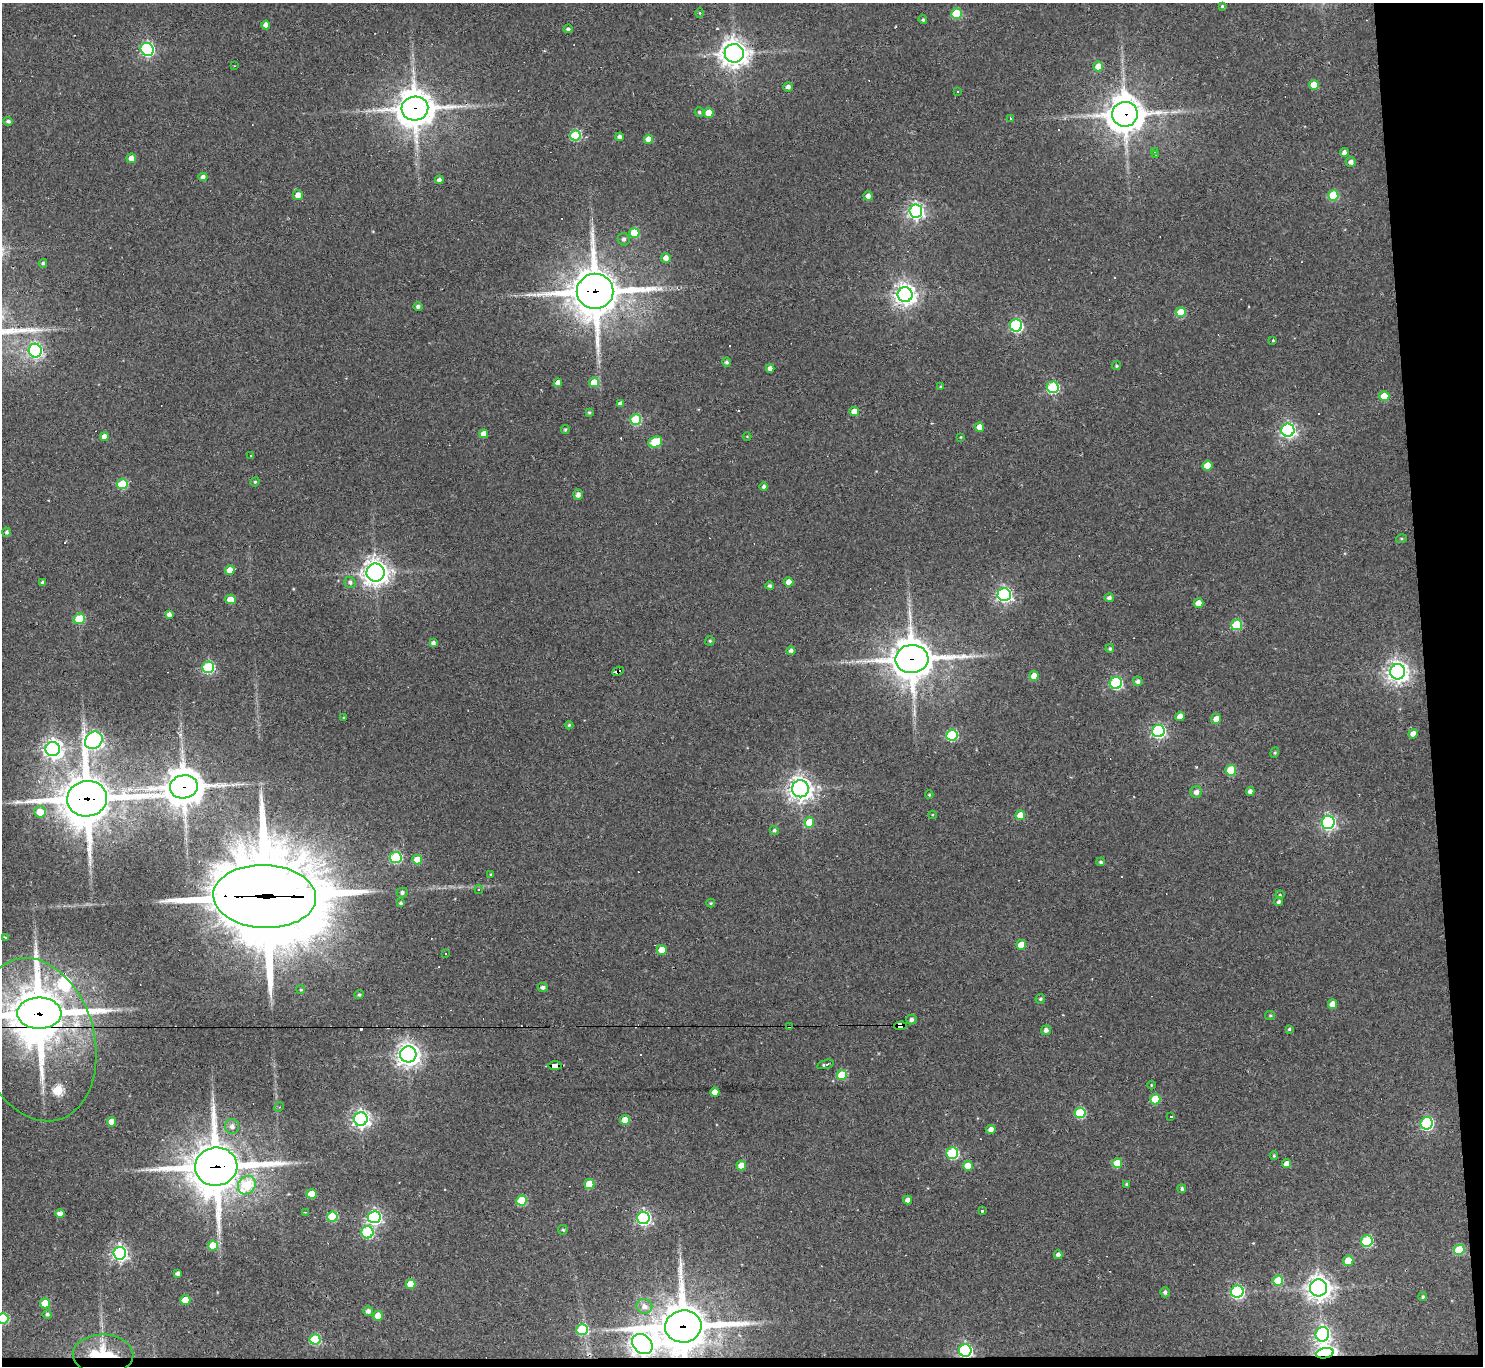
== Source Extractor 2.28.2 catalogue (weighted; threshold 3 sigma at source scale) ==
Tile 9 of 3 x 3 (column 3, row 3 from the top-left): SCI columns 2963-4443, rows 203-1566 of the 4443 x 4419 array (HDU 1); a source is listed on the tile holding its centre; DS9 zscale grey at full resolution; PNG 1485 x 1368 px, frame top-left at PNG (2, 3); each listed source drawn as its Kron ellipse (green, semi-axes under 4 px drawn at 4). Shown black and unused: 5% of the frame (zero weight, under 2 of 3 exposures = <1% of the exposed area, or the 3 px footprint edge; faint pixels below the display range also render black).
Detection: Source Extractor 2.28.2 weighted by HDU 2 'WHT'; one run over the whole footprint, this tile lists its part. Background 0.18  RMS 0.0085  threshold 0.0381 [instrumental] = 3 sigma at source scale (4.5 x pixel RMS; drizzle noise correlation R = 1.50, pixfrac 1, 0.05/0.05 arcsec/px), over >= 5 px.
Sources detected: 231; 1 too faint to see at this stretch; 12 cosmic-ray / hot-pixel residue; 1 long thin detection or spike segment (spike, bleed or trail) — neither listed nor drawn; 4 inside a brighter listed object's ellipse — not listed separately; the other 213 listed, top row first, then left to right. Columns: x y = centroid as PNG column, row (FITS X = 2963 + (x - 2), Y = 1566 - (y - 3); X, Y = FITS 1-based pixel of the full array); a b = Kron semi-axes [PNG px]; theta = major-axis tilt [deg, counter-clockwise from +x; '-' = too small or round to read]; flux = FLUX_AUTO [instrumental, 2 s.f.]
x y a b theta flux
1222 6 4 4 - 1.2
700 13 5 3 - 0.79
956 13 5 5 - 38
923 20 4 4 - 1.5
266 25 4 4 - 6
568 29 4 4 - 2.1
147 49 7 6 - 170
734 53 9 9 - 910
234 66 3 3 - 0.62
1098 66 5 5 - 10
1314 85 5 5 - 13
788 87 5 4 - 3.1
957 91 3 2 - 1.2
415 109 13 12 - 2000
699 112 5 4 - 1.9
709 113 5 5 - 14
1125 114 13 12 - 1800
1010 118 4 3 - 1.1
8 121 4 4 - 2.2
575 135 5 5 - 54
620 137 4 4 - 3
648 139 4 4 - 9.2
1154 151 3 3 - 0.79
1344 152 4 4 - 3.2
1156 154 3 3 - 0.78
131 158 5 4 - 7.4
1351 162 5 4 - 3.4
203 177 4 4 - 3.5
439 180 4 4 - 3.7
298 195 5 5 - 6.7
1333 195 5 5 - 35
868 196 4 4 - 4.4
916 211 6 6 - 280
634 233 5 5 - 30
624 239 6 6 - 2.7
666 258 5 5 - 5.5
43 263 4 4 - 1.8
595 291 18 17 - 3600
905 295 7 7 - 610
418 307 5 4 - 2.3
1181 312 5 5 - 23
1016 325 6 6 - 130
1273 340 3 3 - 1.3
35 351 7 6 - 190
727 362 4 4 - 2.1
1116 366 5 4 - 1.2
770 368 4 4 - 5.2
594 382 5 5 - 18
558 383 4 4 - 5
941 387 4 3 - 0.84
1053 387 6 6 - 94
1384 396 5 5 - 16
620 404 4 4 - 3.2
854 411 4 4 - 11
589 412 4 3 - 1.1
636 420 5 5 - 57
979 427 4 4 - 9.4
565 430 4 3 - 1.3
1288 430 6 6 - 240
484 434 4 4 - 8.8
747 436 4 3 - 0.66
104 437 4 4 - 7.2
961 437 4 3 - 0.62
655 442 7 5 23 44
250 456 3 3 - 1.7
1207 466 5 5 - 19
255 482 5 4 - 1.1
122 484 5 5 - 49
764 487 4 4 - 2.2
578 495 5 4 - 4
7 532 4 4 - 2.2
1401 539 5 3 - 1
230 570 5 4 - 13
375 573 9 9 - 780
42 582 3 3 - 1.6
350 582 6 5 - 2.4
789 582 4 4 - 12
770 586 4 4 - 2.1
1004 595 6 6 - 240
1109 598 5 4 - 3.1
230 599 5 4 - 12
1199 603 5 4 - 7.7
169 614 4 4 - 3.5
79 619 6 5 - 34
1237 625 5 5 - 44
710 641 5 4 - 1.3
433 643 4 4 - 2.9
1110 649 4 4 - 1.4
791 651 4 4 - 3.2
912 659 16 14 2 2400
208 667 6 5 - 93
618 671 6 3 25 4.1
1398 672 7 7 - 580
1034 676 5 4 - 11
1138 681 5 4 - 3.1
1116 683 6 6 - 110
1180 716 5 4 - 7.6
344 718 3 3 - 0.72
1216 719 5 4 - 7.7
569 725 4 4 - 1.2
1158 731 6 6 - 170
1413 734 5 4 - 7.8
952 735 5 5 - 72
94 740 9 8 - 280
53 749 7 7 - 440
1275 753 5 4 - 1.2
1231 770 5 5 - 29
184 787 14 11 9 2000
800 789 8 8 - 640
1250 791 4 4 - 3.8
1196 792 6 5 - 4.2
929 795 4 4 - 0.92
87 799 20 18 9 3700
40 812 6 5 - 15
932 815 4 3 - 0.7
1020 815 5 4 - 12
809 822 5 5 - 20
1328 822 6 6 - 200
774 830 5 4 - 1.7
396 858 6 5 - 83
417 860 5 4 - 18
1101 862 4 4 - 1.7
491 875 4 3 - 1.2
479 889 4 4 - 1.2
402 893 5 5 - 2.3
1280 895 4 4 - 0.92
265 896 51 31 -2 17000
1279 902 5 4 - 2.1
400 903 4 4 - 1.4
711 903 4 3 - 1
5 938 3 3 - 2.1
1021 945 5 5 - 21
662 950 5 5 - 14
446 954 3 3 - 1.4
543 987 5 4 - 2.3
301 989 4 3 - 1
359 995 4 4 - 1.4
1040 999 5 4 - 1.5
1333 1004 5 4 - 8.2
39 1013 22 15 -1 4300
1270 1015 5 4 - 1.1
911 1020 5 5 - 2.6
900 1026 6 4 3 170
789 1027 3 3 - 20
1289 1029 4 3 - 1.1
1046 1030 5 5 - 3.5
37 1040 83 57 -75 230
408 1054 8 8 - 550
825 1064 9 3 15 1.9
555 1066 7 4 -1 52
842 1075 5 5 - 36
1151 1085 4 3 - 0.72
715 1092 4 4 - 6.7
1155 1099 5 5 - 24
279 1107 5 4 - 1.2
1080 1113 5 5 - 52
1170 1116 3 3 - 4.4
361 1119 7 6 - 360
625 1120 5 4 - 17
111 1122 5 4 - 12
1427 1123 6 6 - 130
232 1126 7 7 - 4.2
991 1129 5 4 - 4.9
952 1153 6 5 - 84
1274 1156 4 3 - 1
1117 1163 5 5 - 20
1287 1164 4 4 - 7.4
741 1165 5 5 - 12
968 1166 5 5 - 11
216 1167 21 19 8 3700
589 1184 5 5 - 27
1127 1184 4 3 - 1.3
247 1185 10 8 51 38
1182 1189 4 4 - 2
312 1194 5 5 - 16
908 1200 4 4 - 4.3
522 1201 5 5 - 38
982 1210 3 3 - 9.5
305 1212 3 2 - 0.7
60 1214 4 4 - 9.3
332 1217 5 5 - 47
374 1217 6 6 - 200
643 1218 6 6 - 200
563 1230 5 4 - 1.2
367 1232 6 6 - 84
1367 1241 6 5 - 73
213 1245 5 5 - 22
1459 1250 5 5 - 38
120 1253 6 6 - 270
1058 1255 4 4 - 3.8
1348 1261 5 5 - 18
178 1274 4 3 - 2.8
1278 1281 5 5 - 32
410 1284 5 5 - 16
1319 1288 8 8 - 740
1165 1292 5 4 - 1.9
1237 1292 6 6 - 160
1423 1297 4 4 - 1.7
185 1300 5 5 - 22
45 1303 5 5 - 21
644 1306 8 7 - 4.5
368 1311 5 5 - 3.2
47 1314 4 4 - 1.9
378 1316 5 5 - 18
3 1318 5 5 - 55
683 1326 18 16 7 3200
582 1330 6 5 - 45
1322 1334 7 6 - 250
315 1339 5 5 - 56
642 1344 11 9 -43 680
965 1351 6 6 - 190
1325 1353 9 5 10 360
103 1355 30 20 -1 33
Overlapping masked pixels (flux is a lower limit): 19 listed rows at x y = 415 109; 1125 114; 595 291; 912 659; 618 671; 184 787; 87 799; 265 896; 39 1013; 900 1026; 789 1027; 37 1040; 555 1066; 216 1167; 683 1326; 642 1344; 965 1351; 1325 1353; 103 1355
Isophote crosses this tile's border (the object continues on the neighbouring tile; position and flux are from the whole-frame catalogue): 3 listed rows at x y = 39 1013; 37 1040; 3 1318